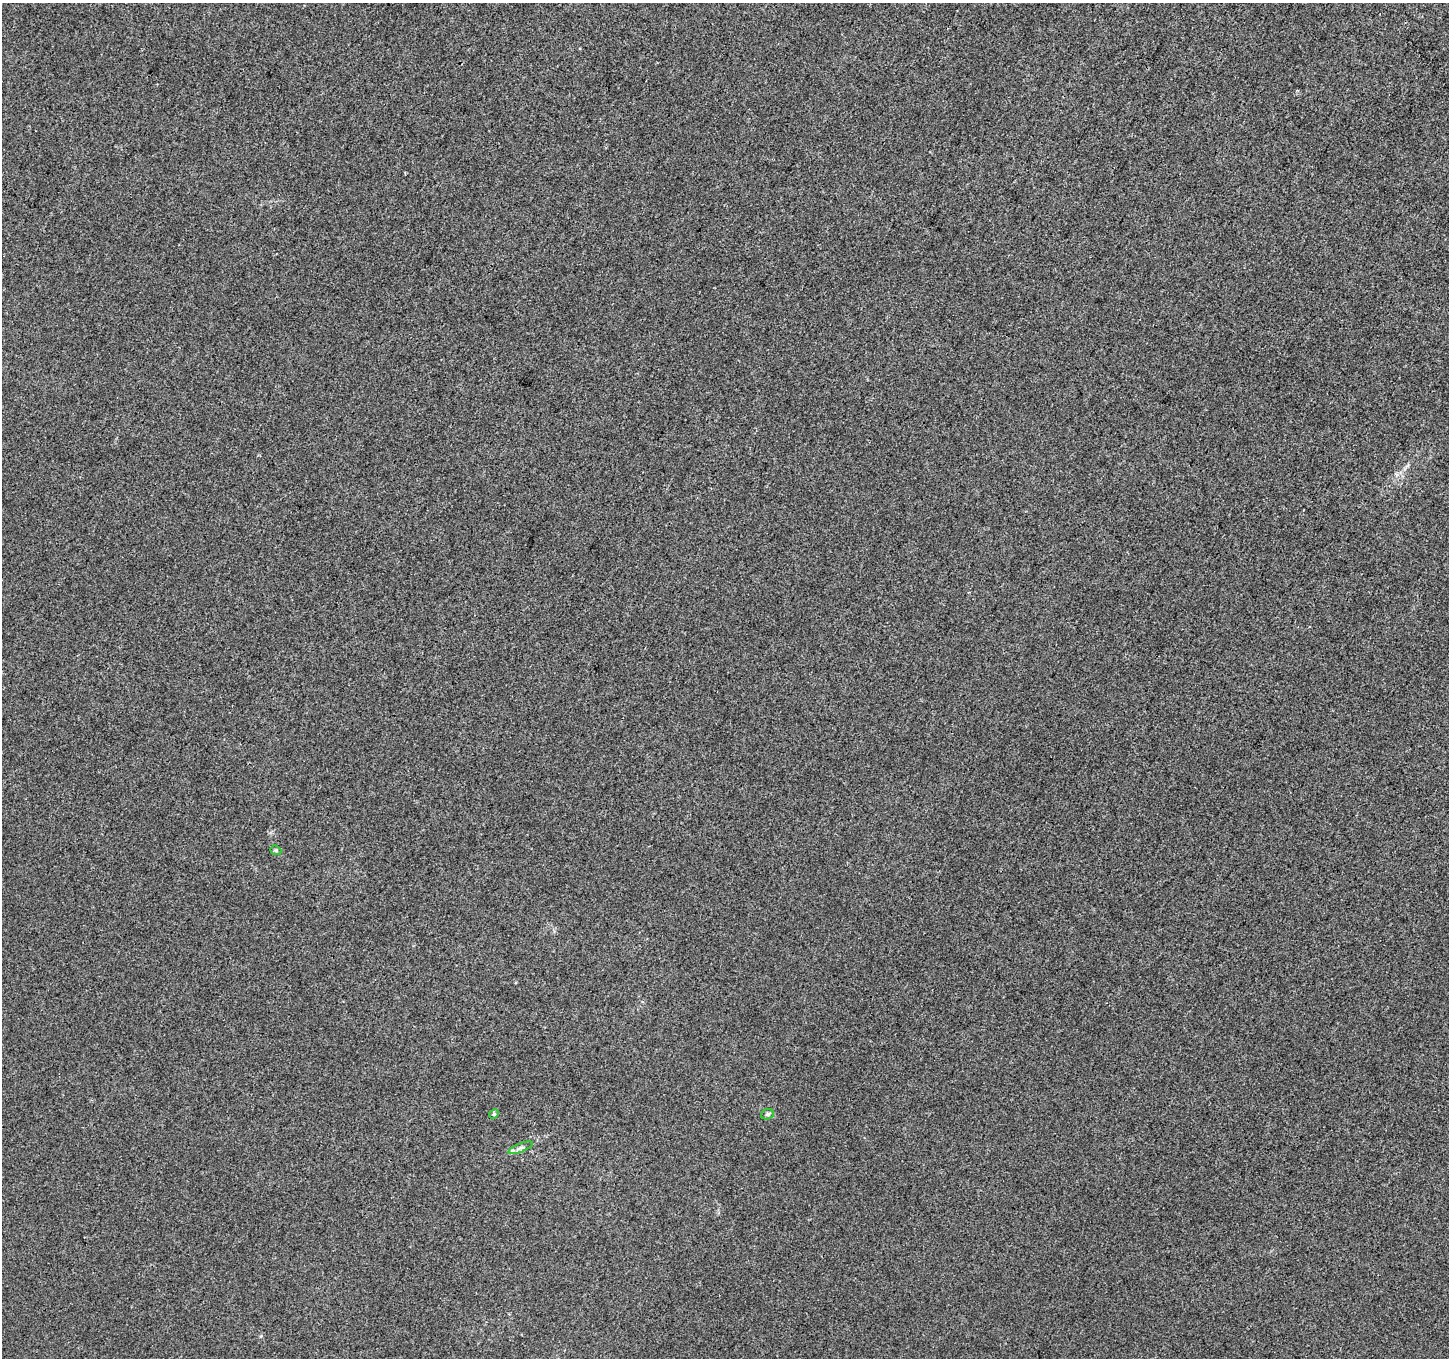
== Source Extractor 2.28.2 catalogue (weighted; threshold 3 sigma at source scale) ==
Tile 10 of 4 x 4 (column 2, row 3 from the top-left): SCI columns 1448-2894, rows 1554-2909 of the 5795 x 5885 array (HDU 1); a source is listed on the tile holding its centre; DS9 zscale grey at full resolution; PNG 1451 x 1360 px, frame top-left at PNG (2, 3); each listed source drawn as its Kron ellipse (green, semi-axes under 4 px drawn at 4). Shown black and unused: <1% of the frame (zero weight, under 3 of 4 exposures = <1% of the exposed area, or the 3 px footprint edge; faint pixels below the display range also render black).
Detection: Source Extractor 2.28.2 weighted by HDU 2 'WHT'; one run over the whole footprint, this tile lists its part. Background -1.08e-04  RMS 0.0034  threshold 0.0151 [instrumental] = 3 sigma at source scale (4.5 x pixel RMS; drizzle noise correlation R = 1.50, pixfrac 1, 0.0396/0.0396 arcsec/px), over >= 5 px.
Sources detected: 4; all 4 listed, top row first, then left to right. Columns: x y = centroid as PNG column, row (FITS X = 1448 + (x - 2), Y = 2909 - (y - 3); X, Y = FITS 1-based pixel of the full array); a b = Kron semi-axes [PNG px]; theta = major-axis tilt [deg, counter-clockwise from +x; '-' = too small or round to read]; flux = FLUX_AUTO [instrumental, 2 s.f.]
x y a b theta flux
276 850 5 4 - 0.47
494 1114 5 4 - 0.42
767 1114 6 5 - 0.65
520 1148 13 4 22 1.2